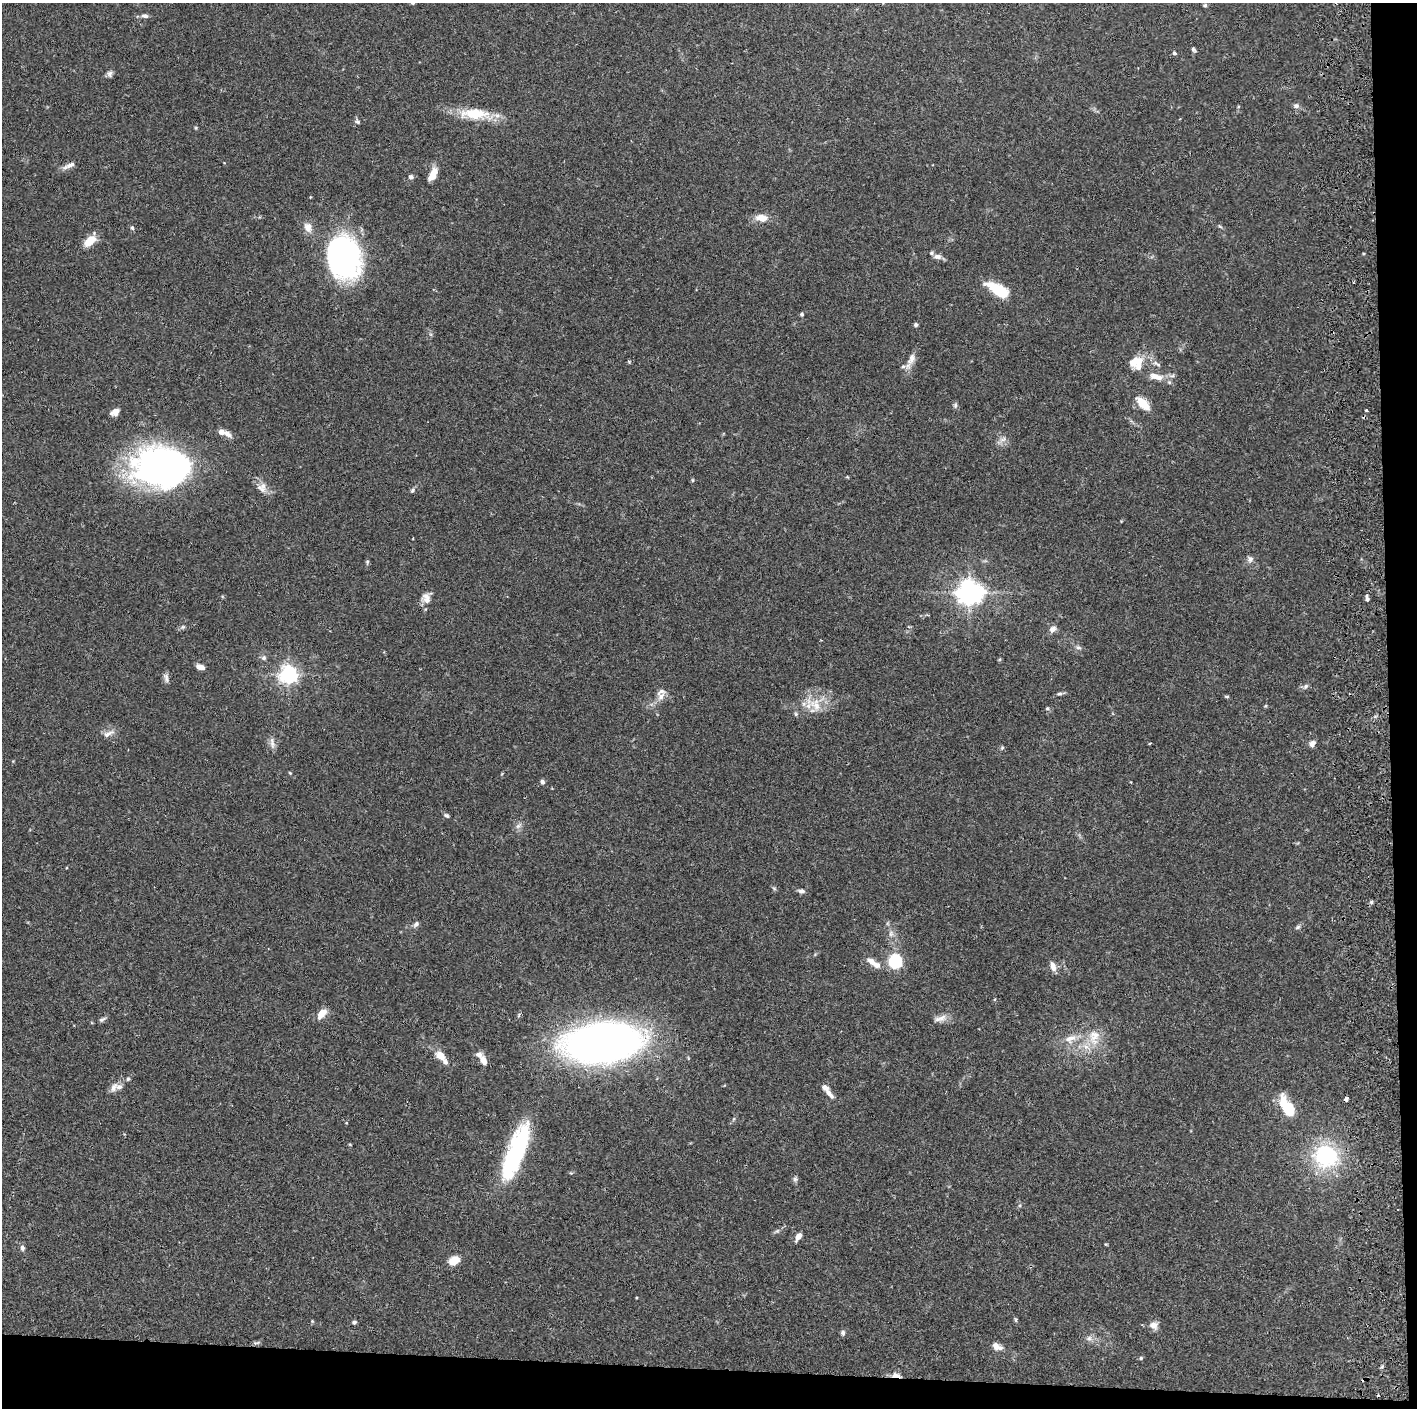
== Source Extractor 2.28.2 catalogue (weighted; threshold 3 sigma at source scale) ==
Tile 9 of 3 x 3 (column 3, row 3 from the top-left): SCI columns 2889-4303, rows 5-1410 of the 4359 x 4230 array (HDU 1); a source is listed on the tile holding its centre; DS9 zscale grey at full resolution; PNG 1419 x 1410 px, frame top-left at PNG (2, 3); no overlay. Shown black and unused: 5% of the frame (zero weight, under 2 of 3 exposures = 3% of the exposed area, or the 3 px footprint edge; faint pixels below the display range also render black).
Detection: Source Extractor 2.28.2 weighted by HDU 2 'WHT'; one run over the whole footprint, this tile lists its part. Background 0.0769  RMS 0.005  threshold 0.0226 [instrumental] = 3 sigma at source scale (4.5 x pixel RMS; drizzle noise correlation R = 1.50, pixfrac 1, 0.05/0.05 arcsec/px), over >= 5 px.
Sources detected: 117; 3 inside a brighter object's white glare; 2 cosmic-ray / hot-pixel residue — not listed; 9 inside a brighter listed object's ellipse — not listed separately; the other 103 listed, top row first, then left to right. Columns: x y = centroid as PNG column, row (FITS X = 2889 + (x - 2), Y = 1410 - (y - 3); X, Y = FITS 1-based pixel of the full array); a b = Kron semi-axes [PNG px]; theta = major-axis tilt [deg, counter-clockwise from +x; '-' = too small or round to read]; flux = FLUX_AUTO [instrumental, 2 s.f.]
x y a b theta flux
1205 5 5 4 - 0.81
145 16 10 6 -8 1.6
1193 49 7 5 -61 0.96
1174 53 5 4 - 0.92
109 74 8 7 - 1.5
1296 106 7 7 - 1.5
475 114 43 14 -4 16
357 122 8 5 -45 0.95
69 165 20 6 24 2.6
433 174 18 9 64 5.5
411 177 6 5 - 1.3
762 218 15 9 -6 5.2
1220 226 8 3 -44 0.62
308 227 14 10 -70 3.9
132 228 5 4 - 0.9
90 241 16 8 41 7.6
343 256 36 28 -70 150
937 257 11 7 -3 2.2
999 290 25 10 -30 19
802 314 4 4 - 1.1
916 325 5 5 - 0.94
911 359 20 9 68 4.1
1136 361 18 9 4 7.6
1156 364 13 5 -30 1.9
1156 377 20 8 -11 6.1
1143 403 15 7 -46 11
955 405 7 5 71 1
1366 410 3 3 - 0.64
115 412 9 6 28 3.4
221 432 6 6 - 2.8
228 434 11 6 -41 2.6
1003 439 10 5 26 1.9
162 467 49 35 -1 230
692 480 5 3 - 0.53
261 489 16 9 -32 3.8
412 490 7 5 52 1
1250 559 9 8 - 1.8
367 562 6 4 49 0.67
970 592 9 8 - 390
426 598 15 12 -71 4.1
1367 598 9 4 -79 1.2
183 627 6 5 - 0.87
1053 629 10 8 37 2.3
1078 647 7 5 -16 1.2
264 658 6 6 - 1.3
200 667 8 5 -18 3.3
288 674 6 6 - 220
166 678 13 6 -83 1.9
1305 686 9 5 45 1.3
1060 694 6 5 - 0.99
661 696 13 9 54 3.3
1227 696 7 3 -8 0.6
815 705 23 15 -53 10
1047 708 6 5 - 0.79
796 714 6 5 - 0.83
108 733 18 7 24 2.9
272 743 17 6 -80 2.5
1150 743 3 2 - 0.48
1312 743 8 7 - 2.1
1002 748 6 5 - 0.72
290 773 4 3 - 0.44
542 782 6 5 - 1.4
1130 782 2 2 - 0.39
446 815 7 5 -28 0.94
518 826 10 6 38 1.8
774 888 6 4 -20 0.67
801 891 8 6 -13 1.5
1371 902 6 5 - 0.93
416 924 9 6 46 1.3
1298 927 7 5 28 1
891 934 9 6 89 1.9
895 961 7 7 - 56
872 962 15 8 -37 3.6
1053 966 12 6 -73 3.2
321 1014 11 7 52 5.9
942 1018 13 9 39 3.5
102 1019 11 5 26 1.3
1094 1035 18 16 31 9.6
1070 1038 18 10 22 5.7
603 1043 66 32 6 330
440 1056 10 7 -46 7
483 1060 9 6 -65 4
128 1079 5 4 - 0.77
114 1087 14 8 63 3.1
830 1094 17 6 -51 2.7
1346 1099 4 3 - 4.9
1287 1107 24 11 -58 17
518 1150 43 21 69 47
1326 1156 25 24 - 44
795 1179 6 6 - 1.1
798 1236 9 5 58 3.2
22 1248 7 6 - 1.4
454 1260 12 8 31 6.9
1016 1320 6 4 -72 0.65
312 1321 5 4 - 0.51
354 1322 5 4 - 0.96
1154 1325 12 11 - 3.1
843 1333 7 6 - 1.1
1089 1338 8 6 27 1.8
256 1343 11 4 11 1
996 1346 11 9 -55 3.2
1141 1358 5 4 - 0.73
896 1375 12 6 -2 2.8
Overlapping masked pixels (flux is a lower limit): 2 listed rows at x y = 1346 1099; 896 1375